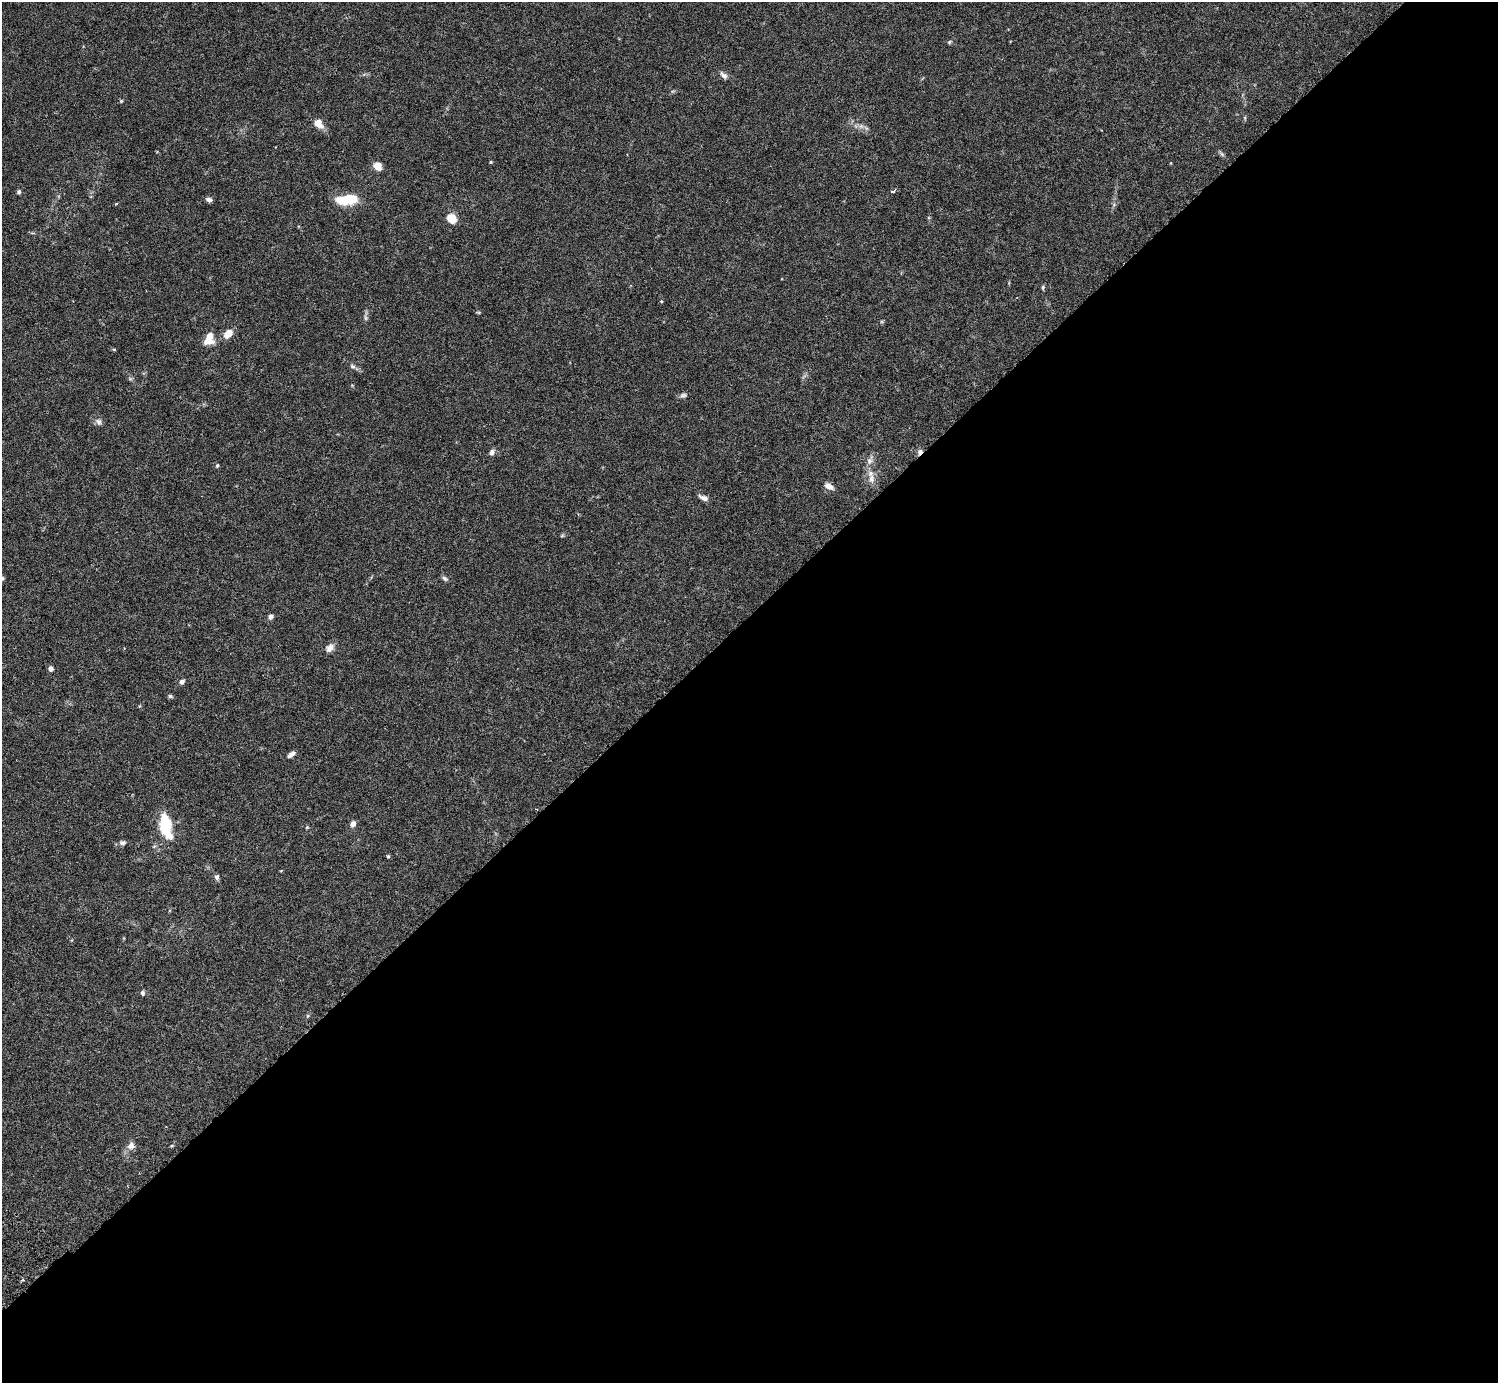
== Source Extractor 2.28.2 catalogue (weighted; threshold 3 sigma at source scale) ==
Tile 12 of 4 x 4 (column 4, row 3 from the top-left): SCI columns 4532-6027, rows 1587-2967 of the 6074 x 6074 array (HDU 1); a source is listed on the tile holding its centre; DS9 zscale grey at full resolution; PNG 1500 x 1385 px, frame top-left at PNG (2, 2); no overlay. Shown black and unused: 55% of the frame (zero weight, under 3 of 6 exposures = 3% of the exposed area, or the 3 px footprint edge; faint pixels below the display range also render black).
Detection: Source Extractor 2.28.2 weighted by HDU 2 'WHT'; one run over the whole footprint, this tile lists its part. Background 0.0222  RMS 0.0021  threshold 0.00877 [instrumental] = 3 sigma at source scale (4.09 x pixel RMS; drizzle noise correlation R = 1.36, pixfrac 0.8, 0.05/0.05 arcsec/px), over >= 5 px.
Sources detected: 47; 1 cosmic-ray / hot-pixel residue — not listed; the other 46 listed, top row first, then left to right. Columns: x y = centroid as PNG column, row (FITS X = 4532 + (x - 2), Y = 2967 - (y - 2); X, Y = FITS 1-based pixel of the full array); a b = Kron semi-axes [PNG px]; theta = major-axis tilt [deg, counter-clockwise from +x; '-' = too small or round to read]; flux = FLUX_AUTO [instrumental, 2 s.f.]
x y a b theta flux
949 42 6 4 36 0.27
724 75 11 6 -45 0.71
121 101 5 4 - 0.23
318 124 14 9 -46 1.7
861 126 7 6 - 0.65
1222 154 8 4 -53 0.34
491 162 4 3 - 0.19
378 166 9 8 - 1.7
893 191 5 4 - 0.36
19 192 5 4 - 0.37
347 199 24 10 7 5.8
209 200 8 5 -7 0.6
116 203 3 3 - 0.21
451 218 8 6 -36 4.5
1043 287 6 4 -84 0.27
662 301 4 3 - 0.23
478 312 6 3 -18 0.2
365 318 9 4 -81 0.44
228 334 10 7 48 2.3
209 339 14 9 67 3
114 350 4 3 - 0.27
353 366 7 6 - 0.46
683 395 10 6 21 0.51
99 422 9 7 -63 0.69
492 452 7 6 - 0.73
869 461 8 6 -46 0.68
217 465 5 4 - 0.28
871 478 14 8 -85 1.4
829 486 11 6 -30 1.1
704 498 12 5 -25 0.84
445 578 8 5 -34 0.45
271 617 7 6 - 0.53
330 648 12 8 54 1.1
51 669 5 5 - 0.72
182 682 6 5 - 0.62
170 696 5 5 - 0.29
291 754 10 5 40 0.79
353 824 6 5 - 1
166 826 22 9 -76 10
307 827 5 4 - 0.18
123 843 9 6 0 0.6
388 856 4 3 - 0.31
217 877 7 6 - 0.48
142 993 6 5 - 0.41
308 1016 6 4 88 0.23
131 1146 11 9 63 1.1